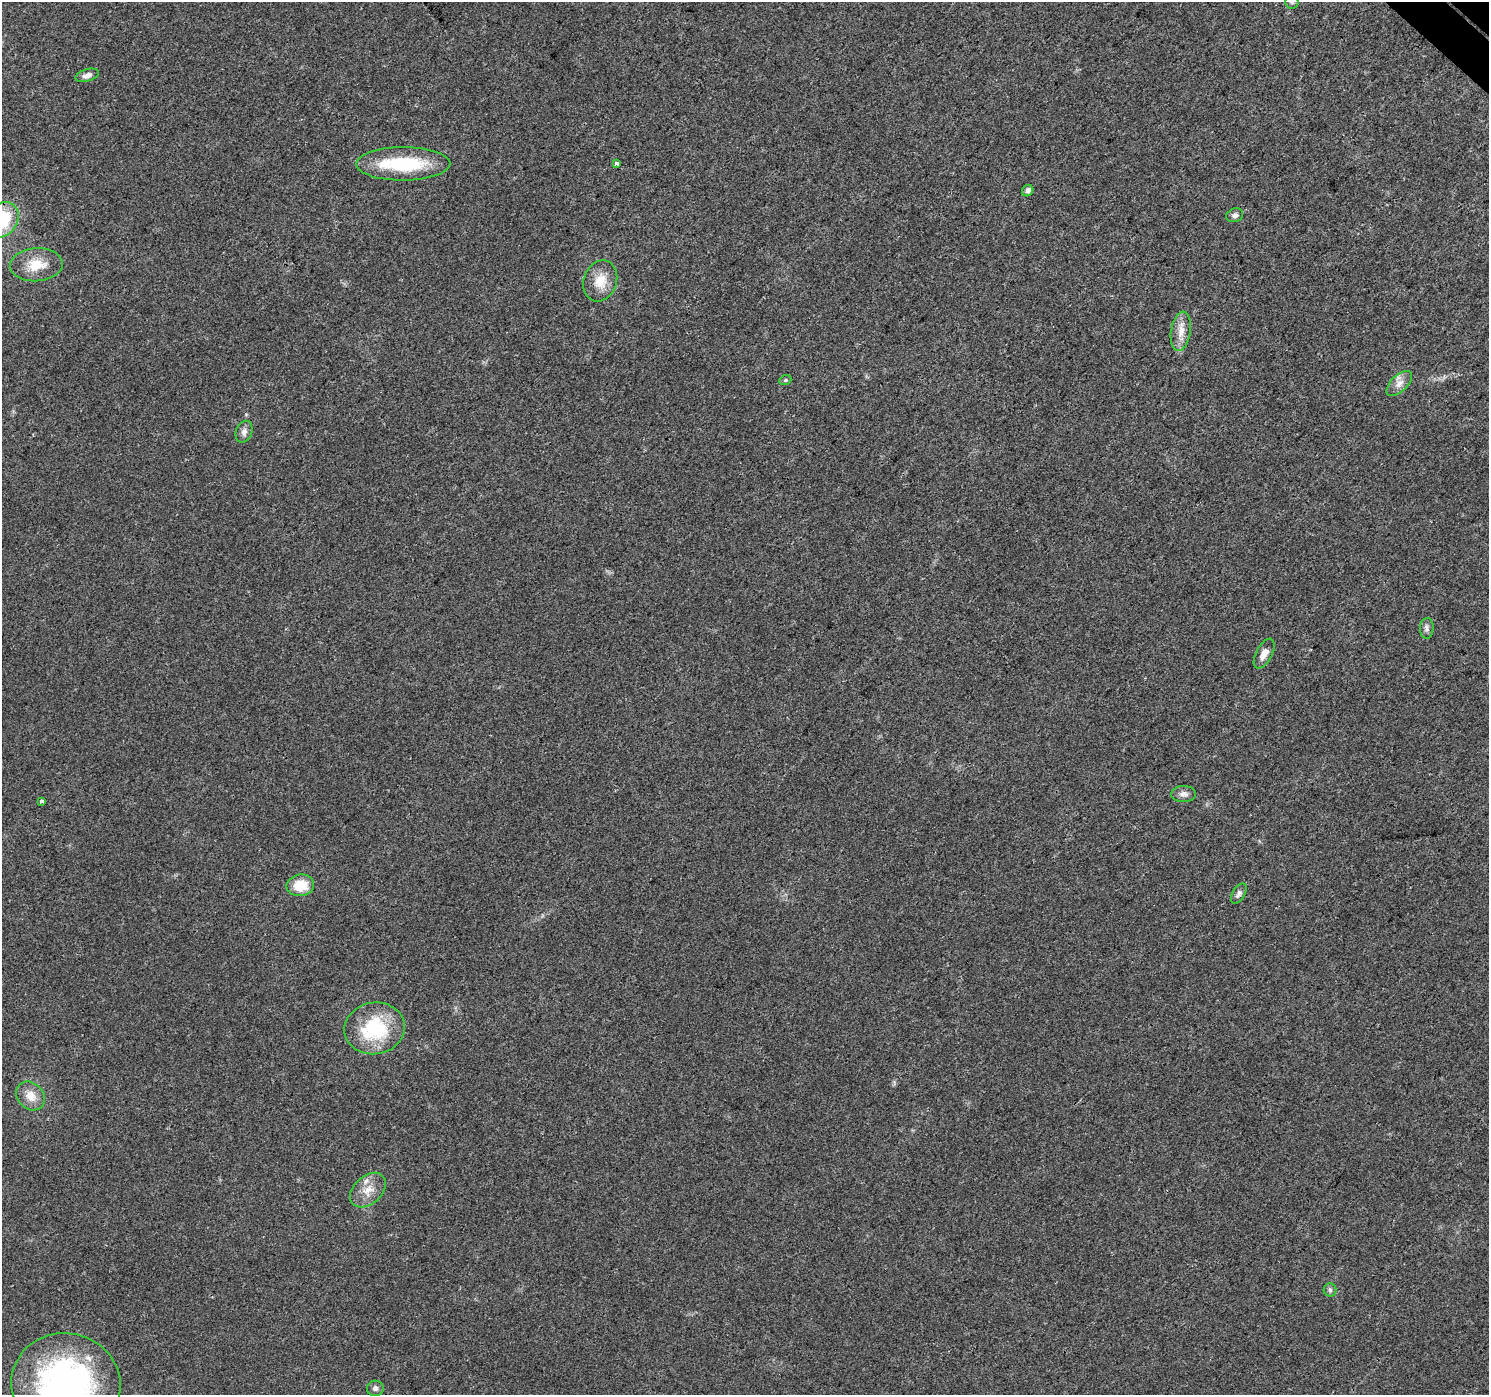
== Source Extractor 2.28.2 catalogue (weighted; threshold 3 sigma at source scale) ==
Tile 10 of 4 x 4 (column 2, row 3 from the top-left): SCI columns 1567-3053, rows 1690-3082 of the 6101 x 6099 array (HDU 1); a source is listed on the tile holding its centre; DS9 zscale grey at full resolution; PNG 1491 x 1397 px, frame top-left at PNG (2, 2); each listed source drawn as its Kron ellipse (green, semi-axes under 4 px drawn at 4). Shown black and unused: <1% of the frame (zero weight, under 3 of 4 exposures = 7% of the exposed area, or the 3 px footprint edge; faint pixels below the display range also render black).
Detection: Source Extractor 2.28.2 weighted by HDU 2 'WHT'; one run over the whole footprint, this tile lists its part. Background 0.0206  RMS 0.0036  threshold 0.0164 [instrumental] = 3 sigma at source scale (4.5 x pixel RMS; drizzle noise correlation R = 1.50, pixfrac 1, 0.0396/0.0396 arcsec/px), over >= 5 px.
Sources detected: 27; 2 inside a brighter listed object's ellipse — not listed separately; the other 25 listed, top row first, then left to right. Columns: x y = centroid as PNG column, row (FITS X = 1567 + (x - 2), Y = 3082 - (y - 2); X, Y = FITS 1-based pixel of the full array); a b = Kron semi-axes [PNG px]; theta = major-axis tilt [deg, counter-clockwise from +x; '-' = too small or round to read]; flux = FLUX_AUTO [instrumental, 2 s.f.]
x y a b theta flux
1292 2 6 6 - 0.87
87 75 12 6 16 1.9
616 163 3 3 - 1.8
403 164 47 16 0 24
1028 191 6 5 - 1.7
1235 215 8 6 20 1.3
2 220 19 15 51 20
36 265 26 16 3 8.3
600 281 21 16 71 7.2
1181 331 20 10 81 4.5
785 380 6 4 21 0.56
1399 384 16 8 44 2.9
244 432 11 8 68 1.8
1427 628 10 6 86 1.3
1264 654 16 8 62 3
1184 794 12 8 0 1.9
42 801 3 3 - 1.5
300 885 14 11 9 8.6
1239 893 11 6 59 1.2
375 1028 30 26 10 27
31 1096 15 13 -47 4.8
368 1190 20 14 43 5.4
1330 1290 6 6 - 0.89
66 1384 55 51 -9 110
375 1388 8 7 - 1.2
Isophote crosses this tile's border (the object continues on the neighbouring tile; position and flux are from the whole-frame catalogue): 3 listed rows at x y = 1292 2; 2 220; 66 1384